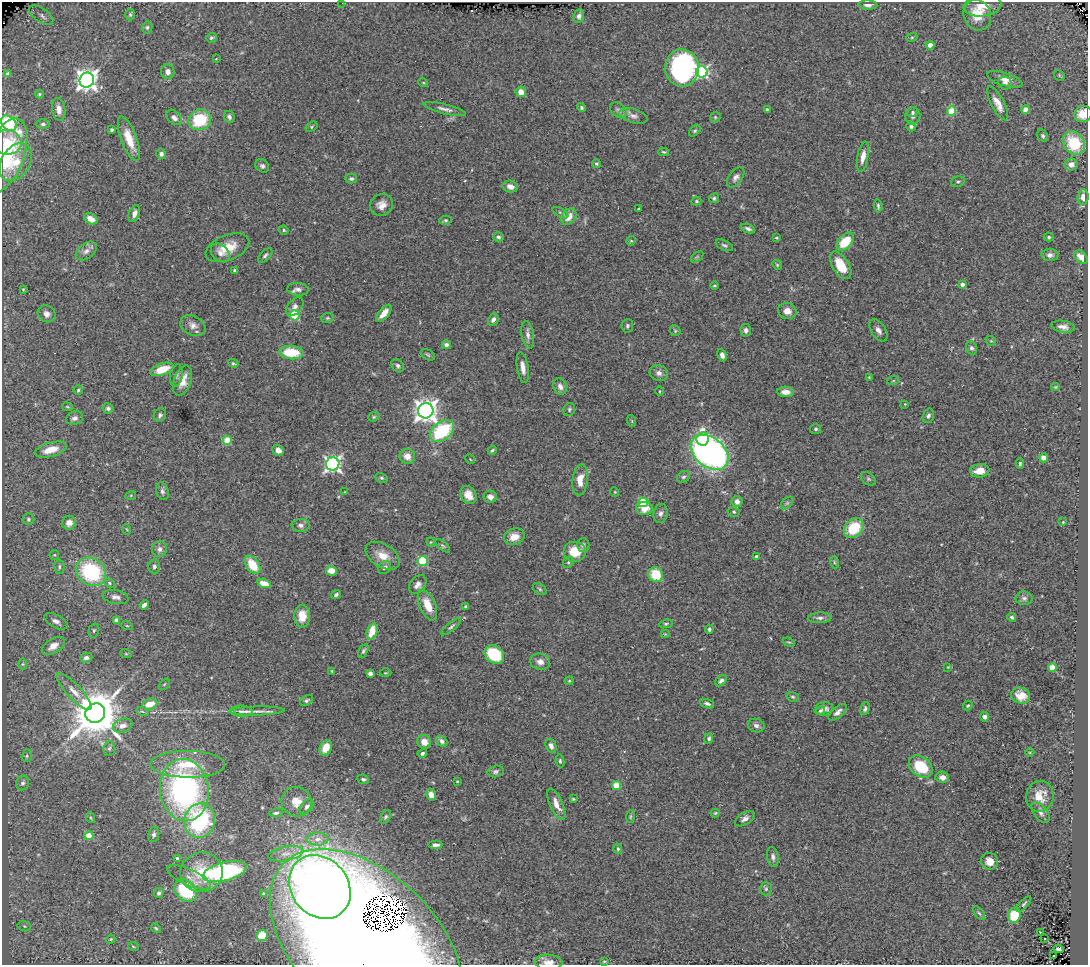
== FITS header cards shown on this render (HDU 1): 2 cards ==
NAXIS1  =                 1086
NAXIS2  =                  963

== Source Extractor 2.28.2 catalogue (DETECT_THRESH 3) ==
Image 1086 x 963 px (HDU 1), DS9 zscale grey, 1 PNG px = 1 image px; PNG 1090 x 967 px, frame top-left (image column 1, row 963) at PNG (2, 2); each listed source drawn as its Kron ellipse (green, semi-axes under 4 px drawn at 4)
Background 0.782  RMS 0.044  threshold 0.133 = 3 sigma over >= 5 px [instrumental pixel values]
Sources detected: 315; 1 with non-positive FLUX_AUTO (blend fragments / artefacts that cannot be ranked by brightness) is neither listed nor drawn; the other 314 listed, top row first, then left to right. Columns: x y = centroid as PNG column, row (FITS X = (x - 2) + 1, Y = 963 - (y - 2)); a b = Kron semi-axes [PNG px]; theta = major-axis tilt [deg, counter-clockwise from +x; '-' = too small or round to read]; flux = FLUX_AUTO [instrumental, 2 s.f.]
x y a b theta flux
342 3 2 2 - 40
868 5 9 4 -2 10
982 6 19 10 7 36
41 15 14 7 -34 38
130 15 6 5 - 4.5
977 15 16 13 -67 60
579 16 7 5 80 13
147 27 6 5 - 5.3
912 37 5 3 - 3.1
211 38 5 4 - 5
930 45 4 4 - 36
216 59 3 2 - 1.7
682 68 18 17 - 710
168 72 7 6 - 15
702 72 6 5 - 480
8 74 3 2 - 2.9
1059 75 6 4 -48 4.2
1005 79 18 6 -17 25
87 80 7 7 - 2000
423 82 5 3 - 2.7
1005 83 7 6 - 11
521 92 5 5 - 29
39 94 4 4 - 3
998 103 19 6 -62 27
581 108 5 4 - 4.9
59 109 11 6 -81 19
445 109 22 5 -13 15
767 109 3 3 - 4.2
1026 109 4 4 - 34
618 110 9 7 -42 9.6
952 111 4 4 - 110
912 112 5 4 - 5.6
1083 114 9 8 - 50
633 116 14 7 -16 16
913 116 8 7 - 12
174 117 9 6 -45 14
229 117 6 5 - 9.4
715 117 6 5 - 4.3
200 120 11 10 - 150
9 123 9 6 -43 590
43 124 7 5 0 6.9
911 126 5 5 - 7.1
311 127 6 4 32 3.5
112 130 4 3 - 5.9
695 131 7 4 45 5.4
1043 136 6 5 - 5.9
129 139 23 8 -69 55
7 142 14 12 -10 35
1074 143 12 10 -53 140
664 152 5 4 - 3.8
161 154 5 5 - 9.6
5 156 39 19 69 190
863 157 15 5 80 26
16 162 20 14 58 60
596 164 4 4 - 4.4
1071 164 6 6 - 19
262 166 7 6 - 8.1
736 177 11 6 54 12
351 179 6 5 - 6.6
958 182 7 5 14 5.8
510 187 8 6 -14 18
1083 197 7 5 84 17
714 198 5 5 - 5
696 201 5 4 - 3.8
381 205 11 10 - 24
878 206 7 3 -84 5.4
638 209 3 2 - 2.5
134 213 9 5 69 13
560 213 9 4 -30 5.4
569 217 9 7 51 34
91 219 7 5 -31 26
445 220 6 4 14 5.3
748 229 7 4 -21 8.4
284 230 5 4 - 4
498 237 5 4 - 6.1
1049 237 5 4 - 4.5
776 238 4 3 - 2.7
631 241 5 4 - 3.5
845 242 10 6 47 92
724 245 9 5 -25 6.8
227 248 23 12 22 65
86 251 12 7 38 17
220 253 11 7 -45 15
265 255 9 5 46 7
1050 255 8 6 -3 11
697 257 7 3 37 4.1
1081 257 8 5 -41 29
777 265 5 4 - 3.9
841 265 15 8 -58 69
234 270 4 3 - 3.7
962 284 4 4 - 12
714 286 4 2 - 3.1
23 289 4 3 - 2.7
298 289 10 6 -4 13
295 307 11 6 50 15
787 311 9 8 - 26
384 313 10 5 50 30
46 314 9 8 - 16
295 315 5 5 - 190
327 318 6 5 - 5
493 320 6 5 - 12
193 325 13 9 -26 21
627 326 6 5 - 6.8
1063 327 12 6 -8 17
746 330 6 5 - 11
878 330 12 7 -56 15
675 331 6 5 - 4.4
528 335 14 6 -80 14
991 341 6 4 -40 3.7
446 345 5 4 - 10
971 348 7 5 -66 8.9
291 352 12 7 -4 99
428 355 8 5 -30 4.8
722 355 6 4 -68 11
233 363 5 3 - 4
398 366 7 5 -56 8
523 367 16 5 -80 21
162 369 12 6 19 55
659 373 9 8 - 15
176 375 11 6 80 9.5
869 377 2 2 - 2.3
183 381 16 8 72 43
893 381 6 4 19 3.1
560 386 8 6 -64 15
1055 387 4 4 - 3.3
78 390 5 4 - 4.8
659 391 5 3 - 2.7
786 392 8 5 -3 24
905 404 3 3 - 2.2
67 407 5 3 - 2.8
108 408 5 5 - 7
569 409 7 5 60 5.9
426 411 7 7 - 2600
160 415 7 6 - 7.8
928 416 7 5 72 8.5
374 417 6 4 21 4.3
74 418 9 6 20 11
632 421 6 3 -72 3
816 429 5 5 - 6
442 431 13 9 37 240
703 439 7 6 - 110
227 440 4 4 - 95
51 450 16 7 16 45
278 450 6 5 - 16
492 450 4 3 - 4.7
710 452 21 14 -39 1400
407 456 8 7 - 27
1044 458 4 4 - 33
470 459 5 4 - 3.1
333 464 7 6 - 950
1020 464 5 4 - 4.5
980 471 9 6 7 40
683 477 7 5 29 6.5
381 478 6 4 -26 4.4
868 479 8 6 -40 6.6
580 480 16 7 84 40
162 491 9 6 -74 8.8
344 492 4 2 - 1.8
615 492 4 4 - 3
131 495 5 3 - 2.9
468 495 10 7 -54 30
490 497 6 6 - 15
737 501 5 5 - 18
643 502 5 5 - 170
787 503 7 4 45 5.7
644 508 8 6 3 40
734 512 6 5 - 5
661 513 9 7 80 12
28 519 6 6 - 6.6
1063 522 3 2 - 2.5
69 523 7 6 - 19
301 525 9 6 4 11
854 528 11 8 45 120
126 529 5 3 - 2.5
514 537 10 8 17 33
431 542 4 4 - 2.6
583 545 7 6 - 9.5
443 546 9 4 -42 5.2
160 549 8 7 - 13
575 551 11 10 - 73
54 555 5 4 - 3.6
383 556 19 11 -32 43
757 557 4 3 - 17
423 561 5 5 - 220
568 562 6 5 - 5.2
834 562 6 4 -72 4.1
253 565 10 6 -54 85
154 566 7 6 - 7.5
59 567 7 5 -90 5.8
385 567 7 6 - 9.5
331 571 5 5 - 34
91 572 16 13 -32 270
656 574 8 7 - 80
109 583 5 4 - 4.4
264 583 7 4 -16 30
418 585 11 7 52 16
540 589 8 5 -37 6.2
336 595 5 4 - 6
115 597 13 7 -10 14
1024 598 8 7 - 8.7
144 605 5 4 - 10
427 605 16 8 -67 54
465 606 4 4 - 4.9
302 616 11 8 89 41
1012 617 4 3 - 5.5
820 618 12 5 3 11
116 620 4 4 - 17
56 621 13 6 -28 14
666 624 6 4 10 5.1
127 626 6 3 -19 2.8
451 627 12 4 40 7
709 629 5 3 - 5.6
94 630 7 5 74 4.8
372 631 8 5 73 56
665 634 4 4 - 2.9
789 642 6 3 -20 3.3
53 646 13 7 32 24
363 651 7 4 61 5.8
126 654 6 3 -19 3.3
494 655 10 8 -38 150
86 658 6 5 - 11
540 662 10 8 -16 22
23 664 6 4 89 3.8
948 667 3 3 - 2.2
1052 668 4 4 - 69
332 671 3 3 - 3
385 673 6 3 1 2.7
370 674 4 4 - 8.1
569 681 4 4 - 3.4
721 681 7 4 40 9.2
164 684 6 2 45 2.5
74 692 24 7 -47 33
1021 696 10 8 -21 35
793 697 6 4 -16 4.7
307 700 7 4 32 5.9
150 704 8 5 20 42
707 704 7 4 -19 8.8
968 706 5 4 - 4.1
824 709 9 6 9 14
865 709 6 4 70 6.7
142 711 6 4 -20 4.2
241 711 11 5 -2 12
257 711 27 4 1 20
820 711 4 4 - 4.6
838 712 11 5 40 14
95 713 10 9 - 16000
985 717 5 4 - 13
756 725 8 6 -18 12
123 726 10 6 19 21
709 738 5 4 - 6.2
442 741 6 4 -43 11
424 742 7 6 - 23
551 746 7 5 -69 13
109 748 7 5 85 7.4
326 748 8 6 67 45
422 753 5 4 - 7.2
1030 753 4 3 - 2.6
27 756 6 5 - 4.6
560 761 6 4 -81 5.5
188 764 37 13 0 100
921 767 13 9 -39 120
496 771 8 5 14 7.2
942 777 7 5 -6 20
363 779 6 4 -24 5.8
457 781 3 2 - 2.7
23 783 7 6 - 9.6
617 786 4 4 - 100
184 790 31 24 -83 700
431 794 6 5 - 20
1040 796 15 14 - 49
573 799 3 3 - 3.2
297 802 15 14 - 41
556 804 17 6 -65 28
307 807 8 5 49 9.6
1040 812 12 6 -53 13
276 813 7 4 7 6.3
715 813 4 4 - 3.3
386 817 7 4 59 5.4
630 817 6 4 83 3.9
91 818 5 3 - 3.2
745 819 11 6 33 12
200 821 17 15 79 310
89 835 4 4 - 73
154 835 7 5 79 7.7
318 839 11 6 1 17
435 845 7 4 2 13
618 849 5 4 - 4
286 854 18 7 10 27
773 857 10 6 -80 10
177 858 3 3 - 7.8
990 861 9 8 - 31
201 872 21 20 - 110
225 872 22 9 15 420
189 877 23 8 -24 29
320 887 34 28 -50 2000
766 889 6 5 - 6.4
186 890 13 9 -43 210
159 893 5 5 - 7.6
264 893 3 3 - 5.2
1024 904 10 3 47 4.9
979 913 8 4 -53 5.8
1014 915 7 6 - 110
24 926 7 5 -14 5.2
156 928 5 3 - 4.1
1040 932 3 2 - 5.2
262 936 6 5 - 50
1045 938 3 3 - 26
111 939 5 3 - 3
366 944 116 70 -44 6500
133 946 5 3 - 2.8
1058 949 5 3 - 7.3
1054 956 3 2 - 5
604 961 4 3 - 2.8
548 962 14 7 -3 21
At the frame edge (FLAGS 8, measured only in part): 6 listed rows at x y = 342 3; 1083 114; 9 123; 5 156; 366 944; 548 962
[1 non-positive-flux detection neither listed nor drawn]